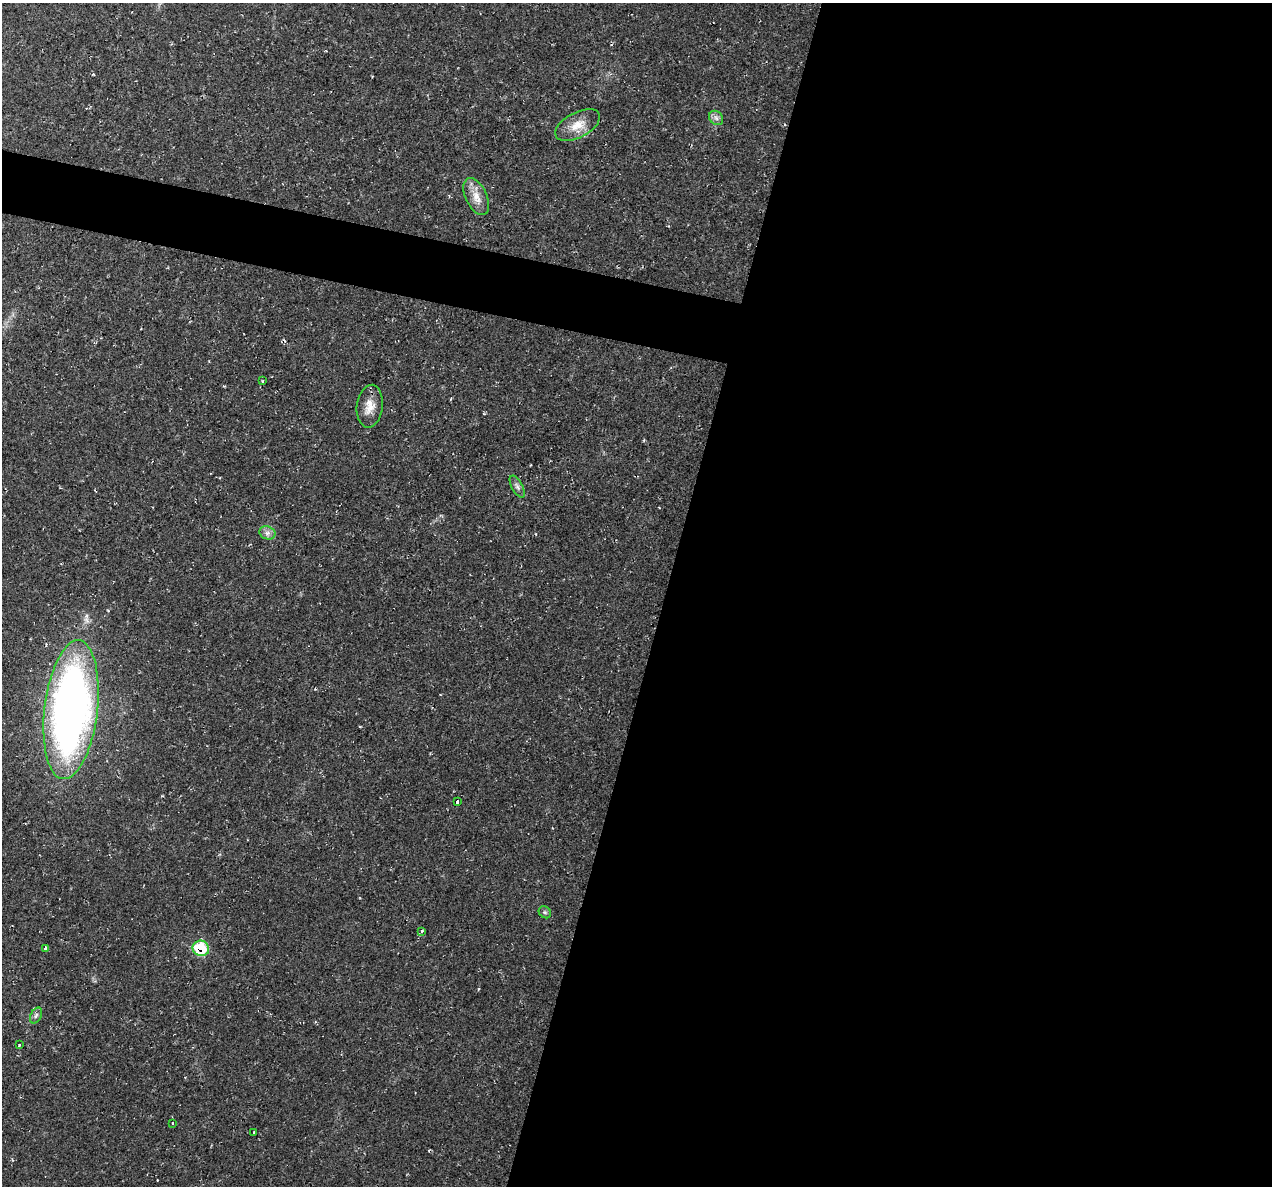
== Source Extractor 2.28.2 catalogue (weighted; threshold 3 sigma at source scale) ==
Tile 12 of 4 x 4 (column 4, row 3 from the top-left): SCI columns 3811-5080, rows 1308-2491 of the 5084 x 5107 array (HDU 1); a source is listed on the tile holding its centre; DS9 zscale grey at full resolution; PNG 1274 x 1188 px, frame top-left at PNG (2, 3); each listed source drawn as its Kron ellipse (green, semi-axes under 4 px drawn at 4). Shown black and unused: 51% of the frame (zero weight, under 2 of 3 exposures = <1% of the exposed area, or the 3 px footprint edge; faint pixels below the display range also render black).
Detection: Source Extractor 2.28.2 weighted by HDU 2 'WHT'; one run over the whole footprint, this tile lists its part. Background 0.0221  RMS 0.0062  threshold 0.0279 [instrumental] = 3 sigma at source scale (4.5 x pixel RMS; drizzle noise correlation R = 1.50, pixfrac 1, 0.05/0.05 arcsec/px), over >= 5 px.
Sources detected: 18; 1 cosmic-ray / hot-pixel residue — neither listed nor drawn; the other 17 listed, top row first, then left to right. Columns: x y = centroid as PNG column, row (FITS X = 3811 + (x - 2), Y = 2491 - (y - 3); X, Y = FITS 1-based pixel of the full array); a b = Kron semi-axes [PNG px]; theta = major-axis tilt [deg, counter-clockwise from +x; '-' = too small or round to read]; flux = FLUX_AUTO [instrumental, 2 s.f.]
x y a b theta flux
716 118 8 6 -46 2.1
578 125 24 12 28 10
476 197 20 10 -65 7.5
263 381 3 2 - 0.84
370 406 21 13 83 7.9
517 487 12 5 -61 2.1
267 533 8 6 -20 2.5
71 710 70 26 83 400
457 802 4 3 - 2.8
545 912 6 5 - 1.1
422 931 3 2 - 2
201 948 8 7 - 27
46 949 4 3 - 60
36 1016 8 5 63 1.5
20 1045 3 3 - 1.9
172 1123 3 2 - 1.1
253 1132 3 2 - 0.5
Overlapping masked pixels (flux is a lower limit): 1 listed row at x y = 201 948